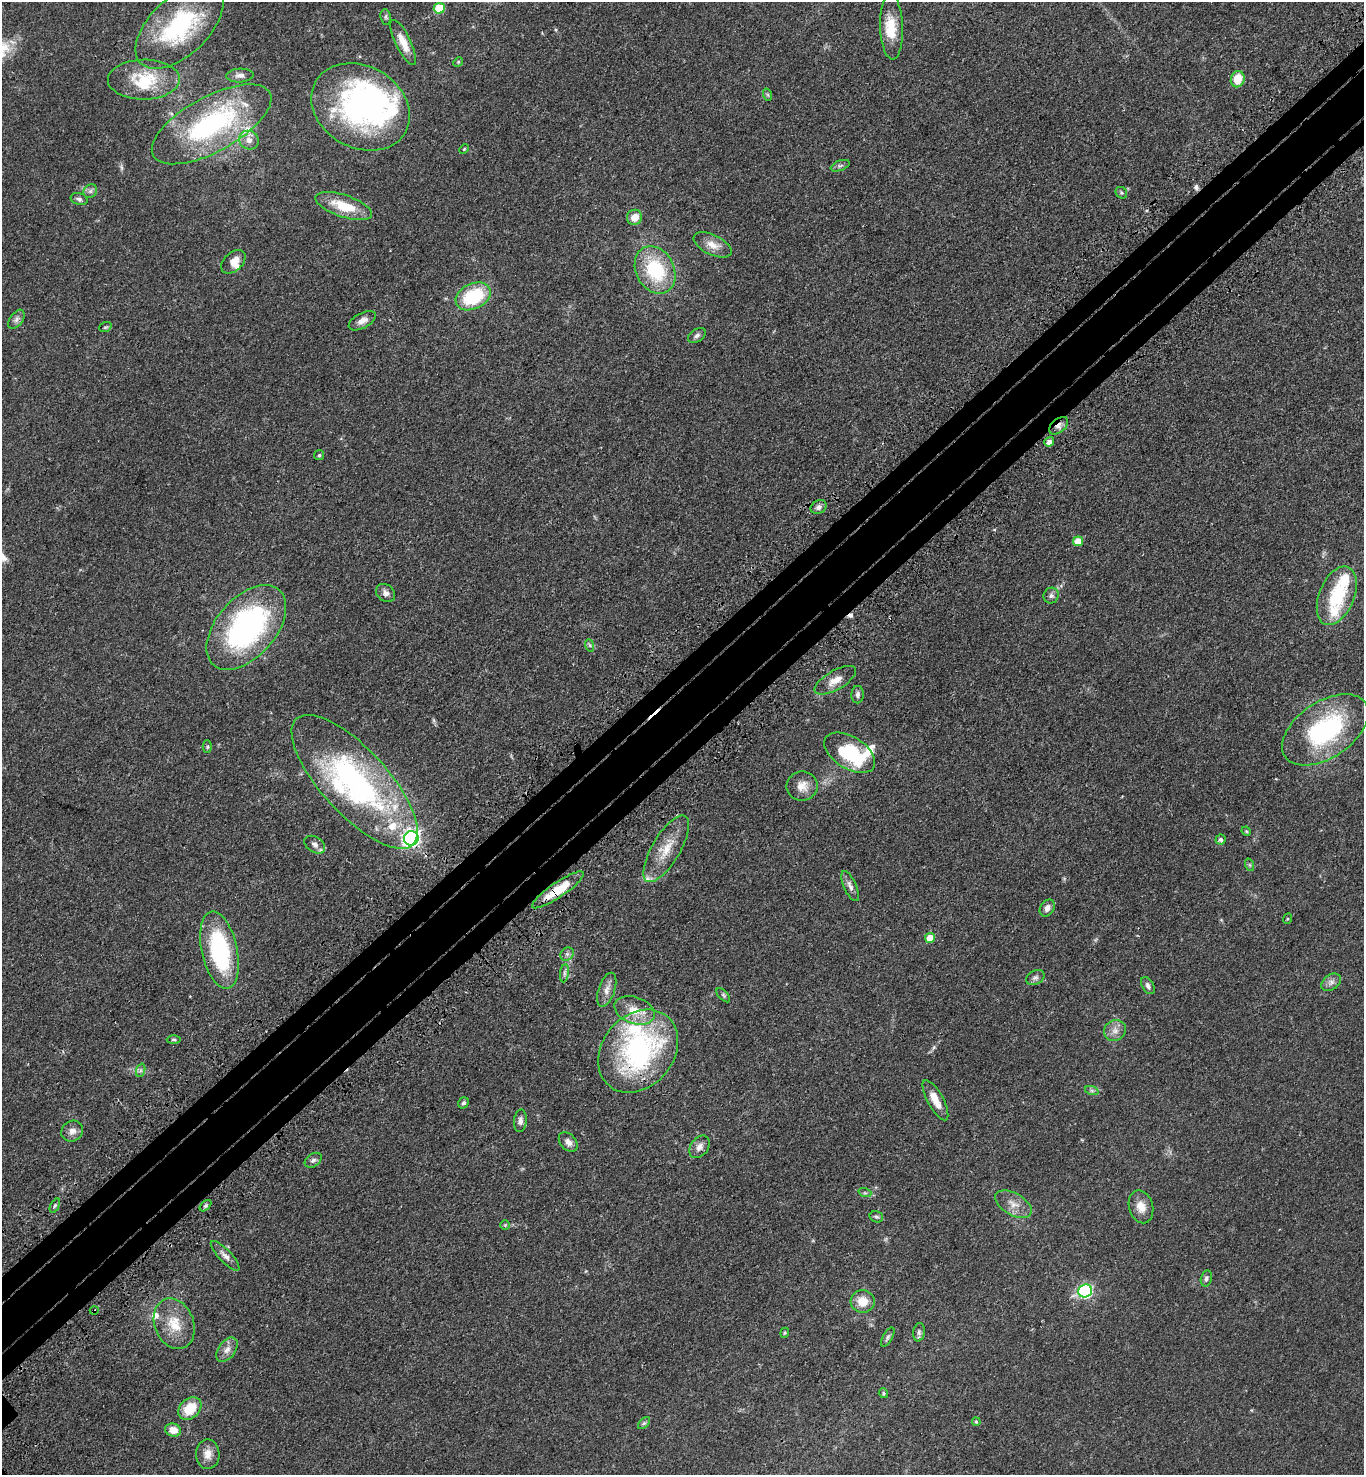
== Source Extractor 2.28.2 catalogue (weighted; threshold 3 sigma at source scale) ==
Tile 10 of 4 x 4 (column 2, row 3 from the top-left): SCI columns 1612-2973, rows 1573-3045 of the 6090 x 6092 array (HDU 1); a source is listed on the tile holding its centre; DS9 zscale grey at full resolution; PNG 1366 x 1477 px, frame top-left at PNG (2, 2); each listed source drawn as its Kron ellipse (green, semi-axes under 4 px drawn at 4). Shown black and unused: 7% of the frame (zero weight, under 3 of 4 exposures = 6% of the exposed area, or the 3 px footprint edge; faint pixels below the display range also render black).
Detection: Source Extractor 2.28.2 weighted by HDU 2 'WHT'; one run over the whole footprint, this tile lists its part. Background 0.0438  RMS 0.0052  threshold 0.0233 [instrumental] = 3 sigma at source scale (4.5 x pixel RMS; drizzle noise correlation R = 1.50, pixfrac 1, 0.05/0.05 arcsec/px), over >= 5 px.
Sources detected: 118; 4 inside a brighter object's white glare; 2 cosmic-ray / hot-pixel residue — neither listed nor drawn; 12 inside a brighter listed object's ellipse — not listed separately; the other 100 listed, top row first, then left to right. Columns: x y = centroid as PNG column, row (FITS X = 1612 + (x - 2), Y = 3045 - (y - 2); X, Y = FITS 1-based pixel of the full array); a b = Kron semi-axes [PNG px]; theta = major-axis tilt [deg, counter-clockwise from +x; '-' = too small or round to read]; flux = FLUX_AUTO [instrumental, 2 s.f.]
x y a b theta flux
439 8 5 5 - 19
386 17 8 5 -82 0.93
179 26 54 29 43 57
891 27 32 11 -88 11
403 43 25 7 -64 6.8
458 62 5 4 - 0.58
240 75 14 7 3 2.4
1238 79 8 7 - 9.4
144 80 36 20 1 23
768 95 6 4 -71 0.7
360 107 51 41 -29 120
212 124 66 27 29 80
249 140 10 9 - 3.2
464 149 5 3 - 0.51
840 166 10 5 22 1.2
90 191 7 6 - 1.4
1121 193 6 5 - 0.91
79 199 8 6 -17 1.4
344 206 29 11 -18 14
634 217 8 7 - 6
713 245 21 10 -25 5.5
233 262 14 9 42 5
655 270 25 19 -62 32
473 296 18 12 27 31
16 319 11 6 54 1.8
362 321 15 7 28 3.1
105 327 6 4 19 0.79
697 335 10 6 34 1.5
1058 426 11 6 40 2.6
1049 442 5 4 - 3.1
319 455 5 5 - 0.74
819 507 8 6 34 1.9
1078 541 5 5 - 6.9
386 593 10 8 -40 2.4
1051 595 8 7 - 1.6
1337 596 31 17 68 28
246 628 50 29 49 110
589 645 6 4 -70 0.85
835 680 23 9 30 5.7
858 695 9 6 89 1.6
1325 730 48 28 34 65
207 747 6 4 -90 0.76
850 753 28 16 -32 33
355 782 86 33 -47 120
802 786 15 14 - 5.8
1246 831 5 3 - 0.47
411 838 7 7 - 180
1220 840 5 5 - 1.2
315 845 11 7 -33 2.5
666 849 38 14 59 12
1250 865 6 4 -71 0.76
850 886 16 6 -66 2.5
558 890 31 7 34 16
1047 908 9 6 55 2.8
1287 919 5 3 - 0.49
930 938 5 5 - 6.6
219 950 39 17 -78 54
567 954 7 6 - 1.4
564 973 9 4 82 1.2
1035 978 9 7 30 1.6
1331 982 11 7 36 2.2
1148 986 9 5 -59 1.6
607 990 18 8 71 3.5
723 995 8 4 -46 0.92
634 1010 21 13 -19 8.8
1115 1030 11 10 - 3.5
174 1040 7 3 0 0.76
638 1051 45 35 50 98
141 1070 7 4 71 1
1092 1091 7 4 -19 0.98
935 1100 22 8 -61 6
464 1103 6 5 - 1
520 1121 11 6 84 2
72 1131 11 10 - 3.1
568 1142 11 7 -48 2.9
699 1147 12 8 52 3
313 1160 9 6 36 1.5
865 1193 6 4 -18 0.78
1013 1204 20 11 -29 5.6
55 1205 8 4 62 0.93
205 1206 7 4 45 0.83
1141 1207 17 12 -74 5.6
876 1217 7 6 - 1
505 1225 5 5 - 0.67
225 1256 19 6 -46 3
1206 1278 8 5 76 1.2
1085 1291 7 6 - 82
863 1301 12 11 - 7.7
94 1311 4 3 - 0.52
174 1324 26 19 -68 13
919 1332 9 5 81 1.3
785 1333 5 4 - 0.62
888 1337 11 4 60 1.1
227 1350 14 8 54 3.3
883 1393 5 4 - 0.82
190 1409 13 10 42 12
976 1422 4 3 - 0.63
644 1423 7 4 44 0.86
173 1430 8 6 -17 5.2
208 1454 15 12 -89 4.8
Overlapping masked pixels (flux is a lower limit): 4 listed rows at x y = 1058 426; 558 890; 638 1051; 94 1311